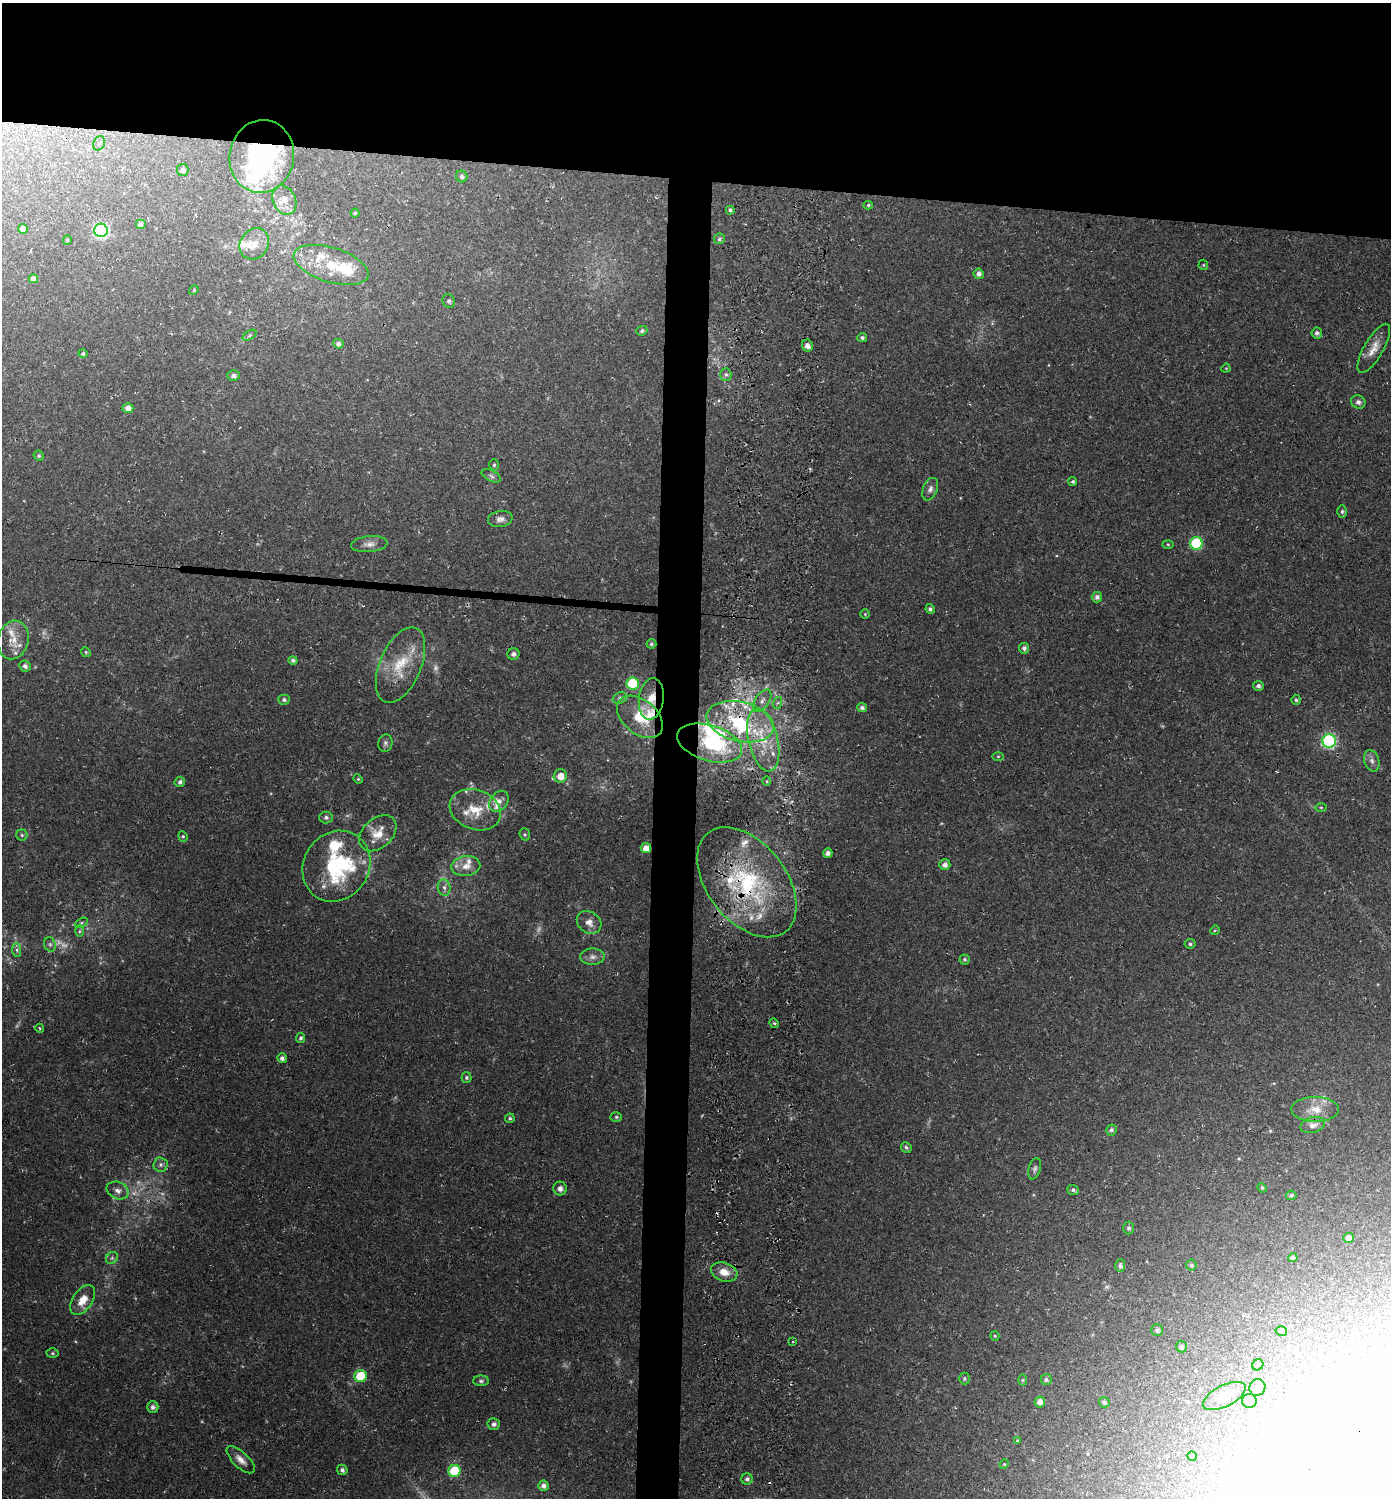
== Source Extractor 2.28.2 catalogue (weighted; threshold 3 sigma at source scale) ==
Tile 2 of 3 x 3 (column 2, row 1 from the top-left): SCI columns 1730-3118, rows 2998-4493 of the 4851 x 4504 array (HDU 1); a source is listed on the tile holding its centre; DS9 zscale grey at full resolution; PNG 1393 x 1500 px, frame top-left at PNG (2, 3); each listed source drawn as its Kron ellipse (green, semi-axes under 4 px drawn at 4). Shown black and unused: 15% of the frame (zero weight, under 3 of 4 exposures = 5% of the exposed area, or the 3 px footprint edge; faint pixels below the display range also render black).
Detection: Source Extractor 2.28.2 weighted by HDU 2 'WHT'; one run over the whole footprint, this tile lists its part. Background 0.0178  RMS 0.0032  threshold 0.0146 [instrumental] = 3 sigma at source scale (4.5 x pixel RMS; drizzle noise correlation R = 1.50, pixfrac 1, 0.0396/0.0396 arcsec/px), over >= 5 px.
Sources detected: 194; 10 too faint to see at this stretch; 2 inside a brighter object's white glare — neither listed nor drawn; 30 inside a brighter listed object's ellipse — not listed separately; the other 152 listed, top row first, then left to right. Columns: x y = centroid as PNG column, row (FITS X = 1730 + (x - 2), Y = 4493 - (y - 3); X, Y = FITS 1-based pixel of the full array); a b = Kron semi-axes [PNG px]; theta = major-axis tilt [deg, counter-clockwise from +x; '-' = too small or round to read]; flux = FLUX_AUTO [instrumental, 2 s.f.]
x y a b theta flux
99 143 7 5 68 0.84
262 156 36 32 79 62
183 170 6 5 - 1.3
462 176 6 5 - 0.83
284 200 15 11 -64 4.2
868 205 5 4 - 0.48
730 210 4 4 - 0.66
355 213 4 4 - 0.49
140 224 5 5 - 0.97
23 229 5 4 - 1.9
101 230 7 6 - 48
719 239 5 5 - 0.71
67 240 4 4 - 0.36
254 244 16 14 56 4.8
331 265 39 17 -17 14
1203 265 5 5 - 0.38
979 274 5 5 - 1.4
33 279 5 4 - 1.6
194 290 5 4 - 0.34
449 301 7 6 - 0.71
642 331 5 4 - 0.75
1317 333 5 5 - 0.91
250 335 7 4 32 0.66
862 338 5 4 - 0.73
338 344 5 4 - 1.1
807 346 6 5 - 2
1374 348 28 9 60 4.3
83 354 4 4 - 0.69
1226 368 5 3 - 0.3
726 374 6 5 - 0.76
233 376 6 5 - 1.2
1358 402 7 6 - 1.3
128 408 5 5 - 2.2
39 456 5 4 - 0.56
494 465 5 5 - 0.52
491 476 10 5 -26 0.85
1073 482 4 4 - 0.67
930 489 12 7 68 1.5
1342 511 6 5 - 0.66
500 519 12 8 9 1.8
1196 543 6 6 - 23
369 544 18 8 6 2.2
1168 544 6 4 -2 0.38
1097 597 5 5 - 1.2
930 609 5 4 - 0.82
865 614 4 4 - 0.41
13 640 19 15 76 5.4
651 644 5 5 - 0.61
1024 648 5 5 - 1.1
86 652 5 4 - 0.45
513 654 6 6 - 1.1
293 660 4 4 - 0.88
401 665 40 20 67 13
25 666 6 5 - 1.3
633 683 6 6 - 23
1258 686 5 5 - 1.1
620 698 7 5 21 0.68
651 699 21 12 82 6.2
284 700 5 5 - 0.81
1296 700 5 4 - 0.57
762 701 13 7 55 1.9
777 703 6 4 69 0.56
862 708 5 4 - 1.1
640 717 26 17 -39 10
740 722 34 20 -13 25
763 740 32 14 -76 13
1329 741 7 6 - 55
385 743 9 7 77 0.92
709 743 33 18 -17 24
998 756 5 3 - 0.32
1372 761 11 7 -72 1.6
560 776 7 6 - 3.4
358 779 5 4 - 0.37
767 781 5 3 - 0.35
180 782 5 5 - 0.9
499 801 11 8 55 2
1321 807 5 3 - 0.37
475 810 26 19 -20 9
326 817 7 6 - 0.92
378 833 21 14 42 5.8
525 834 6 5 - 0.54
22 835 5 5 - 0.58
183 836 5 4 - 0.47
646 848 5 5 - 2.5
828 853 5 4 - 1.2
945 865 5 5 - 1.7
336 866 37 32 55 35
466 866 14 10 8 3.5
747 882 63 39 -52 46
444 887 8 6 -75 1.2
589 922 13 10 -35 2.6
81 923 7 4 31 0.48
1215 930 5 4 - 0.4
79 931 6 4 89 0.52
50 944 7 5 -69 0.76
1190 944 5 4 - 0.72
17 950 7 4 -89 0.69
592 957 12 8 1 1.9
965 959 5 5 - 0.6
774 1023 5 4 - 0.46
40 1028 4 4 - 0.39
301 1038 5 4 - 0.6
282 1058 5 4 - 1.2
466 1078 5 5 - 0.62
1315 1109 24 12 0 5.3
616 1117 5 5 - 0.58
510 1118 5 4 - 0.58
1313 1125 12 7 15 1.9
1111 1130 5 5 - 0.86
906 1147 6 5 - 0.63
161 1165 7 7 - 1.1
1035 1169 11 6 75 0.94
1262 1188 5 4 - 0.41
560 1189 7 6 - 1.6
118 1190 11 8 -24 2
1073 1190 6 5 - 0.69
1291 1195 5 4 - 0.64
1129 1228 6 5 - 0.79
1348 1238 5 5 - 1.5
112 1258 6 5 - 0.77
1293 1258 4 4 - 0.9
1191 1265 5 5 - 0.51
1120 1266 6 5 - 0.97
724 1272 13 9 -17 4.2
83 1300 16 10 54 4.7
1157 1330 6 6 - 0.99
1281 1331 6 4 -16 0.63
995 1336 5 4 - 0.38
793 1341 4 3 - 0.3
1181 1347 6 5 - 0.97
52 1353 6 4 1 0.5
1258 1365 6 5 - 0.51
360 1376 6 6 - 13
964 1378 6 5 - 0.57
1046 1379 5 5 - 0.74
1022 1380 6 4 89 0.39
481 1381 8 5 0 0.77
1257 1387 8 8 - 2.3
1224 1396 23 10 27 3.6
1249 1401 7 7 - 2
1040 1402 5 5 - 1.8
1104 1402 5 5 - 0.8
153 1407 6 5 - 1.2
494 1424 6 6 - 1.2
1017 1441 4 4 - 0.36
1192 1456 4 4 - 0.46
241 1460 18 7 -43 2.6
1004 1464 5 4 - 0.37
342 1470 5 5 - 1
454 1471 6 6 - 15
747 1479 5 5 - 0.94
543 1486 5 5 - 1.3
Overlapping masked pixels (flux is a lower limit): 4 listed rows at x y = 262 156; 651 699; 740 722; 747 882